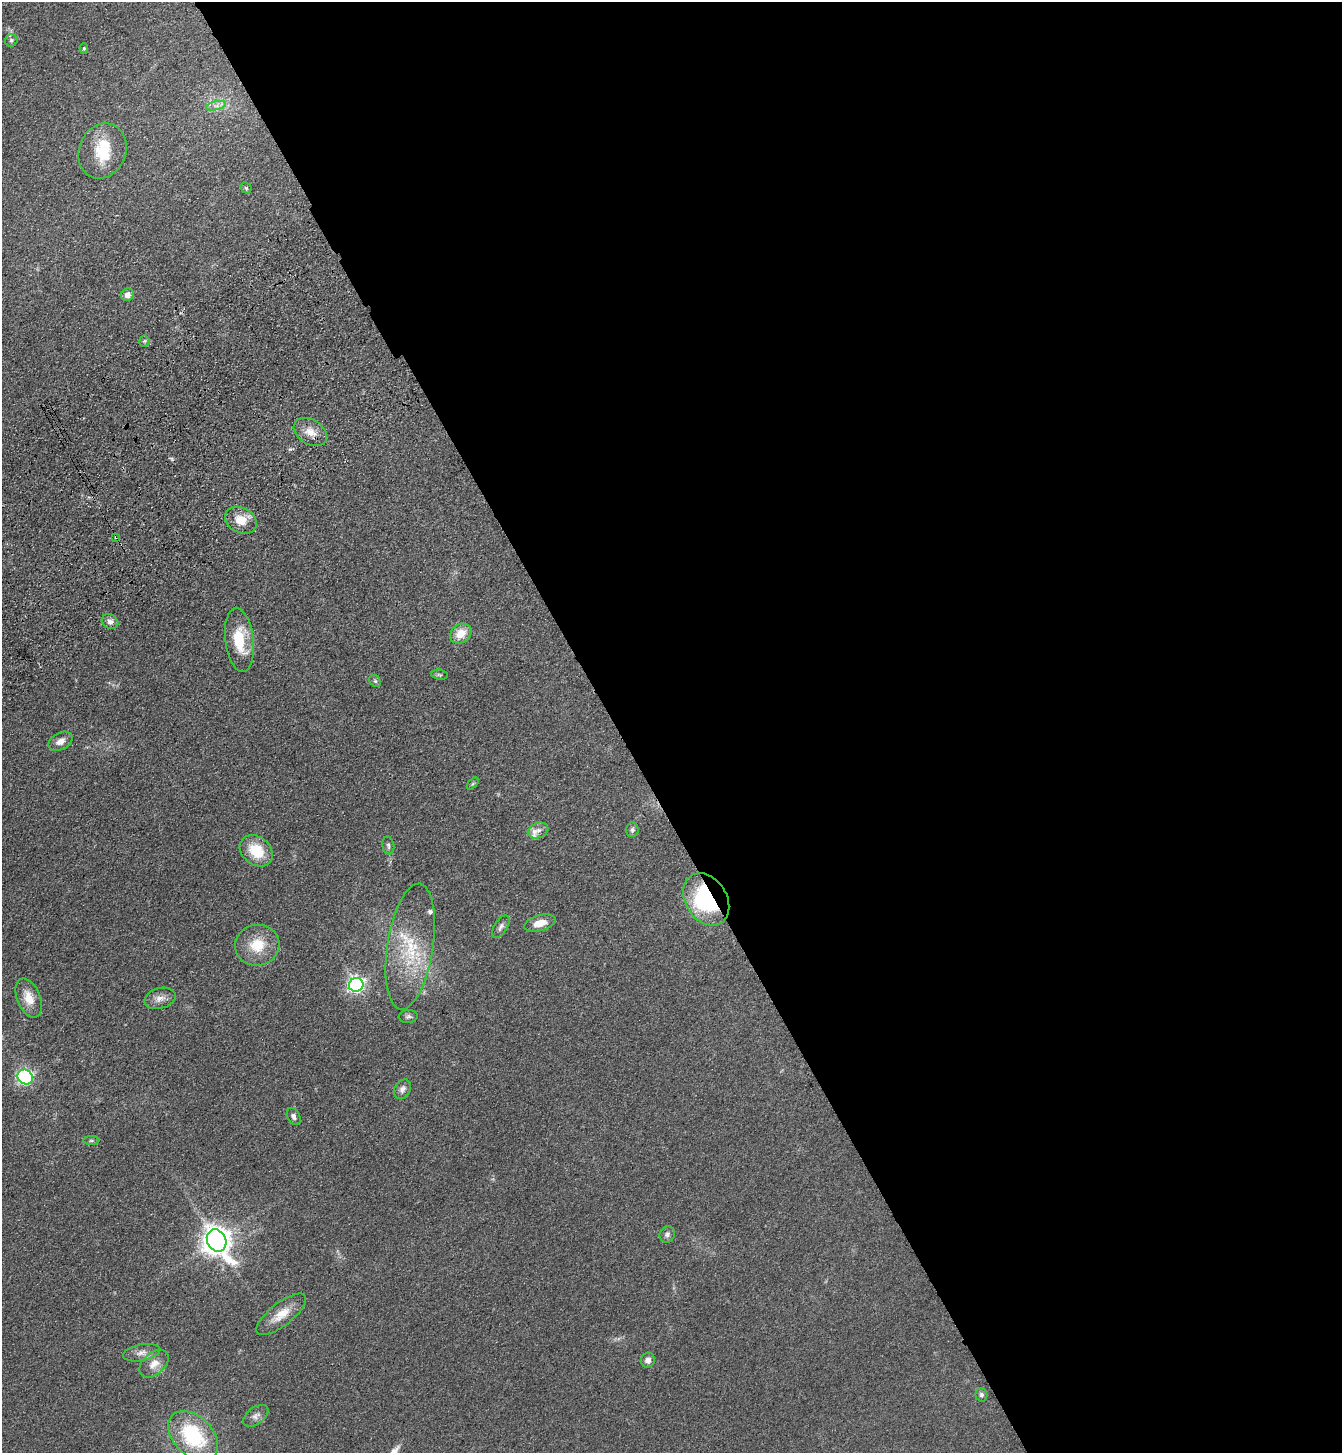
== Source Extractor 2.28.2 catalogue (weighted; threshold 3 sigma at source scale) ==
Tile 8 of 4 x 4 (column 4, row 2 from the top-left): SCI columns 4253-5592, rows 3008-4458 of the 5960 x 6014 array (HDU 1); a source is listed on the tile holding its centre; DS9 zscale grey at full resolution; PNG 1344 x 1455 px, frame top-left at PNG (2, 2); each listed source drawn as its Kron ellipse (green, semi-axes under 4 px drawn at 4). Shown black and unused: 54% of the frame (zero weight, under 3 of 4 exposures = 6% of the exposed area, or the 3 px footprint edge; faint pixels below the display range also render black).
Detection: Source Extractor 2.28.2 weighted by HDU 2 'WHT'; one run over the whole footprint, this tile lists its part. Background 0.07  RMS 0.0088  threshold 0.0395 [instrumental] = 3 sigma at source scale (4.5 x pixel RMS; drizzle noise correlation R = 1.50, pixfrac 1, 0.05/0.05 arcsec/px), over >= 5 px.
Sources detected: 50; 7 inside a brighter listed object's ellipse — not listed separately; the other 43 listed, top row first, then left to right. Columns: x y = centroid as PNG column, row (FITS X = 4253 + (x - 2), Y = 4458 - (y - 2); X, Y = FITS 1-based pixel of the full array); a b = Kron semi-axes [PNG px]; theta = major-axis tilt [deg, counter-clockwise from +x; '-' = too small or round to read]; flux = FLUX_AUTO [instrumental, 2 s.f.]
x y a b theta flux
11 40 6 6 - 1.8
84 48 5 4 - 1.1
216 106 10 4 13 3.3
102 151 28 23 67 30
246 188 6 5 - 1.2
127 295 6 6 - 5.3
144 341 5 5 - 1.4
310 432 18 12 -31 11
241 520 16 12 -26 13
116 537 4 3 - 1.6
110 621 8 7 - 3.6
461 634 11 9 36 14
239 640 32 14 -83 30
440 675 8 5 -8 1.7
375 681 6 5 - 1.6
61 741 13 8 29 6.3
473 784 7 4 46 1.1
538 830 11 7 19 4.6
632 830 7 6 - 2.1
388 845 9 6 -79 2.3
256 851 18 14 -38 25
706 899 28 20 -57 90
540 923 16 7 15 10
501 927 12 6 58 3.5
257 945 22 20 11 24
410 947 64 23 81 53
356 985 7 7 - 250
29 998 20 11 -67 13
160 998 16 10 15 6.7
408 1017 9 6 3 2.5
25 1077 8 7 - 190
402 1089 10 8 57 4.6
294 1116 9 6 -63 3
91 1141 8 4 0 1.3
667 1234 8 7 - 2.7
217 1241 11 9 -62 1200
281 1314 30 11 38 15
141 1353 19 8 11 6.4
648 1360 7 7 - 4.1
154 1364 17 11 41 11
981 1395 7 5 -74 2.2
256 1416 14 8 37 4.6
193 1436 29 19 -46 67
Overlapping masked pixels (flux is a lower limit): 3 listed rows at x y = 310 432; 116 537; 706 899